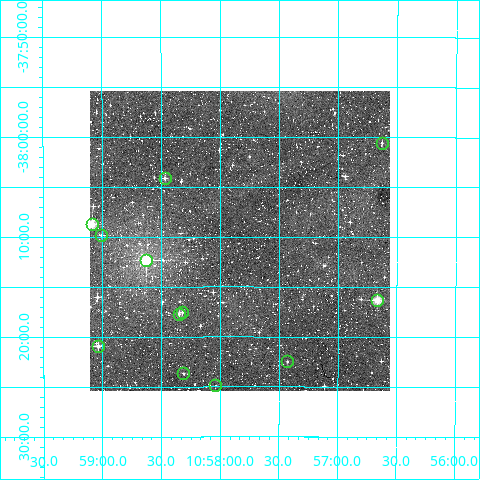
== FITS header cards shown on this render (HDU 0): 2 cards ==
NAXIS1  =                  300
NAXIS2  =                  300

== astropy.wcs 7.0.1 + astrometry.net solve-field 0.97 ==
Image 300 x 300 px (HDU 0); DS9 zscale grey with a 90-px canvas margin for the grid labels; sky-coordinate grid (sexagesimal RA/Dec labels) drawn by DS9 from the SOLVED WCS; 12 Tycho-2 reference stars matched to detected sources circled (green)
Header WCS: RA---TAN/DEC--TAN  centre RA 10:57:50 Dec -38:10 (164.46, -38.17 deg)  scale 6 arcsec/px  FOV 30.0' x 30.0'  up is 0 deg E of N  parity normal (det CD < 0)
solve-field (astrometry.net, Tycho-2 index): VERIFIED the header's WCS against the Tycho-2 star catalogue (verified at 2 index scales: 5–11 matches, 0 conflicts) and refined it, rather than solving blind
Solved WCS: RA---TAN-SIP/DEC--TAN-SIP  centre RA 10:57:50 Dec -38:10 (164.46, -38.17 deg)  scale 6 arcsec/px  FOV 30.0' x 30.0'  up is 0 deg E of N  parity normal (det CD < 0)
The solver's refit moves the header's centre by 1.9 arcsec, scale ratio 1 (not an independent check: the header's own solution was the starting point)
Tycho-2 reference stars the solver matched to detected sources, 12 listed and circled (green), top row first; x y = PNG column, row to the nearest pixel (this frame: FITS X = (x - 90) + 1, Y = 300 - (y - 91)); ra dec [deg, ICRS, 3 dp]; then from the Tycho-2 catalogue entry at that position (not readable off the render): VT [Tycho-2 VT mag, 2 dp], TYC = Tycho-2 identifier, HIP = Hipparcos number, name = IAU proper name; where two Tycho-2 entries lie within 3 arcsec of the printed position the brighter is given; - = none
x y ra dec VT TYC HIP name
382 143 164.158 -38.010 11.97 7724-798-1 - -
165 178 164.617 -38.069 10.81 7724-1863-1 - -
92 224 164.772 -38.145 9.26 7724-1369-1 - -
101 235 164.751 -38.164 12.01 7724-1474-1 - -
146 260 164.657 -38.206 7.63 7724-392-1 53655 -
377 300 164.167 -38.272 9.87 7724-1266-1 - -
182 312 164.580 -38.293 13.03 7724-172-1 - -
179 314 164.587 -38.295 11.48 7724-788-1 - -
98 346 164.759 -38.349 10.88 7724-919-1 - -
287 361 164.357 -38.375 12.63 7724-1755-1 - -
183 373 164.578 -38.395 11.96 7724-1594-1 - -
215 385 164.510 -38.415 12.19 7724-913-1 - -